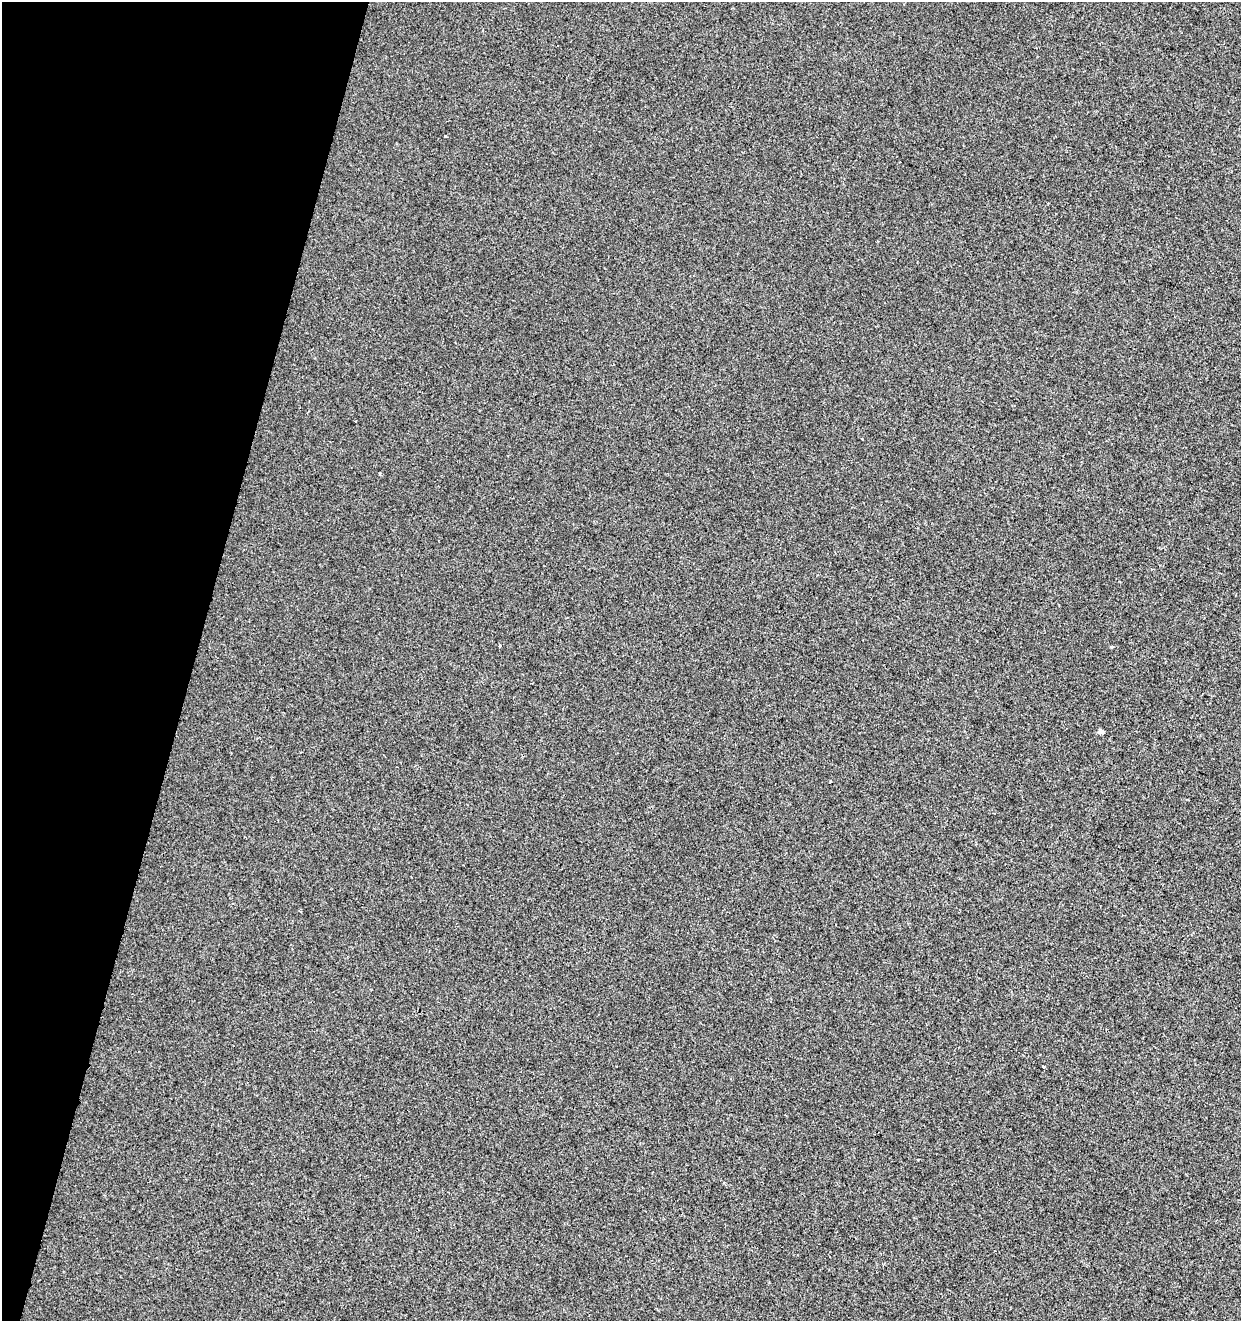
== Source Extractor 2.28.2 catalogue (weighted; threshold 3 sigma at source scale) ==
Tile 9 of 4 x 4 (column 1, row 3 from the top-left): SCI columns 218-1456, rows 1328-2646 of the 5452 x 5285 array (HDU 1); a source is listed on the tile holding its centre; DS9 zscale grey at full resolution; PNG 1243 x 1323 px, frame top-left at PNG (2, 2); no overlay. Shown black and unused: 16% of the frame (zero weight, under 2 of 3 exposures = <1% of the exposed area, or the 3 px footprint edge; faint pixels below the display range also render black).
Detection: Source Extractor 2.28.2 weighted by HDU 2 'WHT'; one run over the whole footprint, this tile lists its part. Background -3.79e-04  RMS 0.0041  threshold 0.0187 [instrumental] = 3 sigma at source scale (4.5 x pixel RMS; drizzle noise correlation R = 1.50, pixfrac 1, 0.0396/0.0396 arcsec/px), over >= 5 px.
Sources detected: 9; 1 cosmic-ray / hot-pixel residue — not listed; the other 8 listed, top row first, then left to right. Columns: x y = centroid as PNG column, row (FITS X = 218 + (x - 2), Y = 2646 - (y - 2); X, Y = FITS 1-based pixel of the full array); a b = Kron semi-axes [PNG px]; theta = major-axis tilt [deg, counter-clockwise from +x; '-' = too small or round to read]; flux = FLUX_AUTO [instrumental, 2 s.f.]
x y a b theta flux
445 136 3 3 - 1
380 474 3 3 - 0.45
500 645 3 3 - 0.73
1112 647 3 3 - 1.1
1101 731 5 4 - 1.9
259 737 3 3 - 0.31
830 781 3 2 - 0.56
1043 1066 3 3 - 0.91